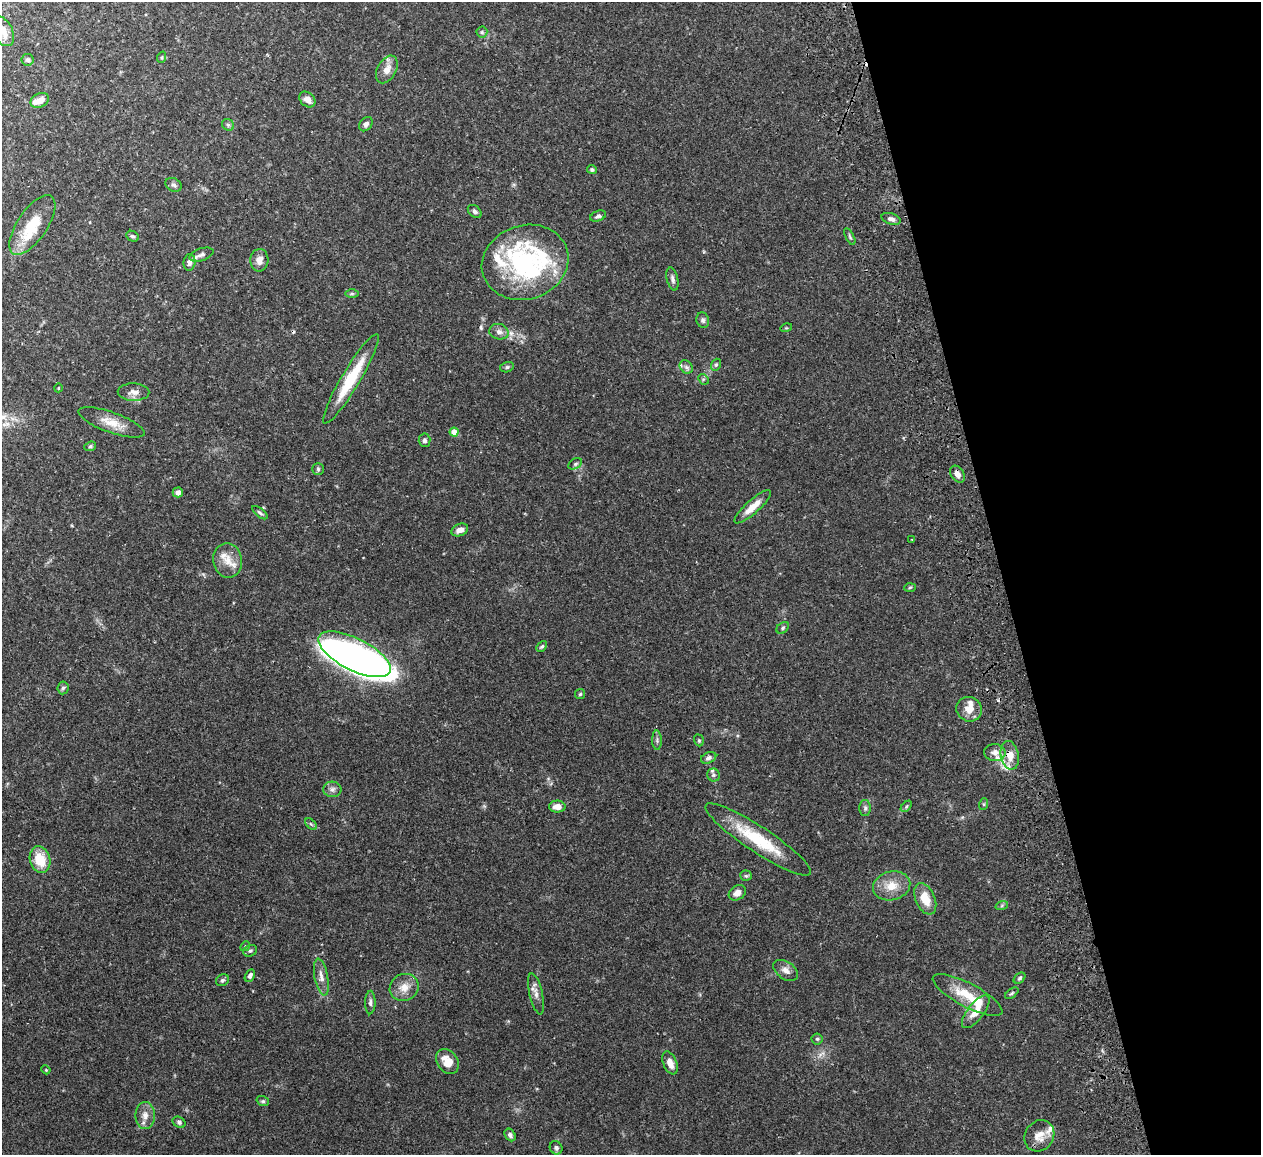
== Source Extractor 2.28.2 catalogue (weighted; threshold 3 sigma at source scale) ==
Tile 12 of 4 x 4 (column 4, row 3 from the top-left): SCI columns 3835-5093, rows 1313-2465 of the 5149 x 5047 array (HDU 1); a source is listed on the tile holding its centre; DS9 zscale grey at full resolution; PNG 1263 x 1157 px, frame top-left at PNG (2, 2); each listed source drawn as its Kron ellipse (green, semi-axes under 4 px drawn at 4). Shown black and unused: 21% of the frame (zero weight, under 2 of 3 exposures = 3% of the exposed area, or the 3 px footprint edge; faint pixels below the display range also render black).
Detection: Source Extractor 2.28.2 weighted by HDU 2 'WHT'; one run over the whole footprint, this tile lists its part. Background 0.0823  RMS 0.0059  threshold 0.0264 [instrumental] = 3 sigma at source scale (4.5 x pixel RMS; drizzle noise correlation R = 1.50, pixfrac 1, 0.05/0.05 arcsec/px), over >= 5 px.
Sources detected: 111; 3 inside a brighter object's white glare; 1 cosmic-ray / hot-pixel residue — neither listed nor drawn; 12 inside a brighter listed object's ellipse — not listed separately; the other 95 listed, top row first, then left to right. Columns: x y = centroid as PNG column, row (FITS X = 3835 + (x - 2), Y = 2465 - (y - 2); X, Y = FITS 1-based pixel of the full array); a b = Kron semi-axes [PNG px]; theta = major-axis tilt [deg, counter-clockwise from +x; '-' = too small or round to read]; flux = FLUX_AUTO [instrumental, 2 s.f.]
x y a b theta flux
2 31 16 10 -62 6.8
482 32 5 5 - 0.95
162 57 6 3 71 0.63
28 60 6 6 - 1.4
387 69 15 9 61 5.2
307 99 9 7 -43 3.9
40 100 10 7 25 4.2
366 124 8 6 52 1.9
228 125 6 5 - 1.2
592 170 5 4 - 0.97
174 185 8 6 -30 1.5
475 211 8 5 -42 1.6
598 216 8 5 23 1.4
891 219 10 5 -18 2.2
32 225 34 15 56 19
132 236 6 5 - 1.2
850 237 9 3 -63 0.9
201 255 12 6 18 2.4
259 260 11 9 85 4.4
189 262 8 6 84 2.4
525 262 44 37 19 58
672 279 12 5 -77 2
352 294 6 4 0 0.99
703 320 8 6 -74 1.5
786 328 6 3 16 0.57
499 332 10 7 -14 2.7
716 365 6 4 68 0.87
507 367 7 5 16 1.1
686 367 7 6 - 1.7
351 379 52 9 59 25
703 379 6 4 -43 0.84
58 388 4 3 - 0.44
134 392 16 8 -1 3.7
111 422 35 10 -20 9.2
454 432 4 4 - 7.9
424 440 7 6 - 1.5
90 446 6 4 22 0.88
575 464 7 5 30 1.1
318 469 6 6 - 0.99
957 474 9 6 -57 3.5
178 492 5 5 - 3.1
753 507 24 6 42 7.2
260 513 9 4 -39 1.1
460 530 9 6 22 3.7
912 539 3 2 - 0.35
228 560 17 14 -80 8.5
910 587 6 4 4 0.68
783 628 7 5 42 1
542 646 6 4 47 1
354 654 40 16 -27 120
63 688 6 5 - 1.2
580 694 5 5 - 0.72
969 709 13 12 - 6.7
657 740 9 5 -88 1.3
699 740 6 4 -70 0.77
995 753 11 8 -3 3.8
1010 755 14 9 -79 6.3
709 758 8 5 25 1.6
714 775 6 6 - 1.3
332 789 9 7 -4 2.2
984 804 6 4 72 0.64
906 806 7 4 45 0.87
557 807 8 6 -1 4.7
865 808 8 5 90 1.5
311 824 7 4 -45 0.92
758 839 62 13 -33 29
40 860 13 10 -72 13
746 876 5 5 - 0.94
892 886 19 14 14 9.4
737 893 9 7 34 3.3
925 899 16 9 -66 10
1002 905 6 4 20 0.93
245 946 5 4 - 0.72
250 951 7 5 28 1.2
786 970 14 8 -35 3.6
250 976 6 4 61 1.6
321 977 19 6 -80 4.1
1019 978 7 4 41 0.97
222 980 7 5 31 1.1
404 987 15 13 28 6.9
1012 993 8 4 36 0.9
536 994 21 6 -77 3.7
967 995 39 12 -28 16
370 1002 12 5 89 1.8
976 1012 20 8 52 7.1
817 1039 5 5 - 0.92
447 1062 13 10 -55 8.5
670 1063 12 6 -67 4.5
46 1070 5 3 - 0.52
263 1101 6 5 - 0.84
145 1115 13 9 90 4.5
179 1122 7 5 -30 1.2
510 1135 7 5 -54 1.7
1039 1136 16 14 56 6.6
556 1148 7 6 - 1.4
Overlapping masked pixels (flux is a lower limit): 1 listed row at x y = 1010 755
Isophote crosses this tile's border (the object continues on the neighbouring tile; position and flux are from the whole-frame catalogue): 1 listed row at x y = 2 31